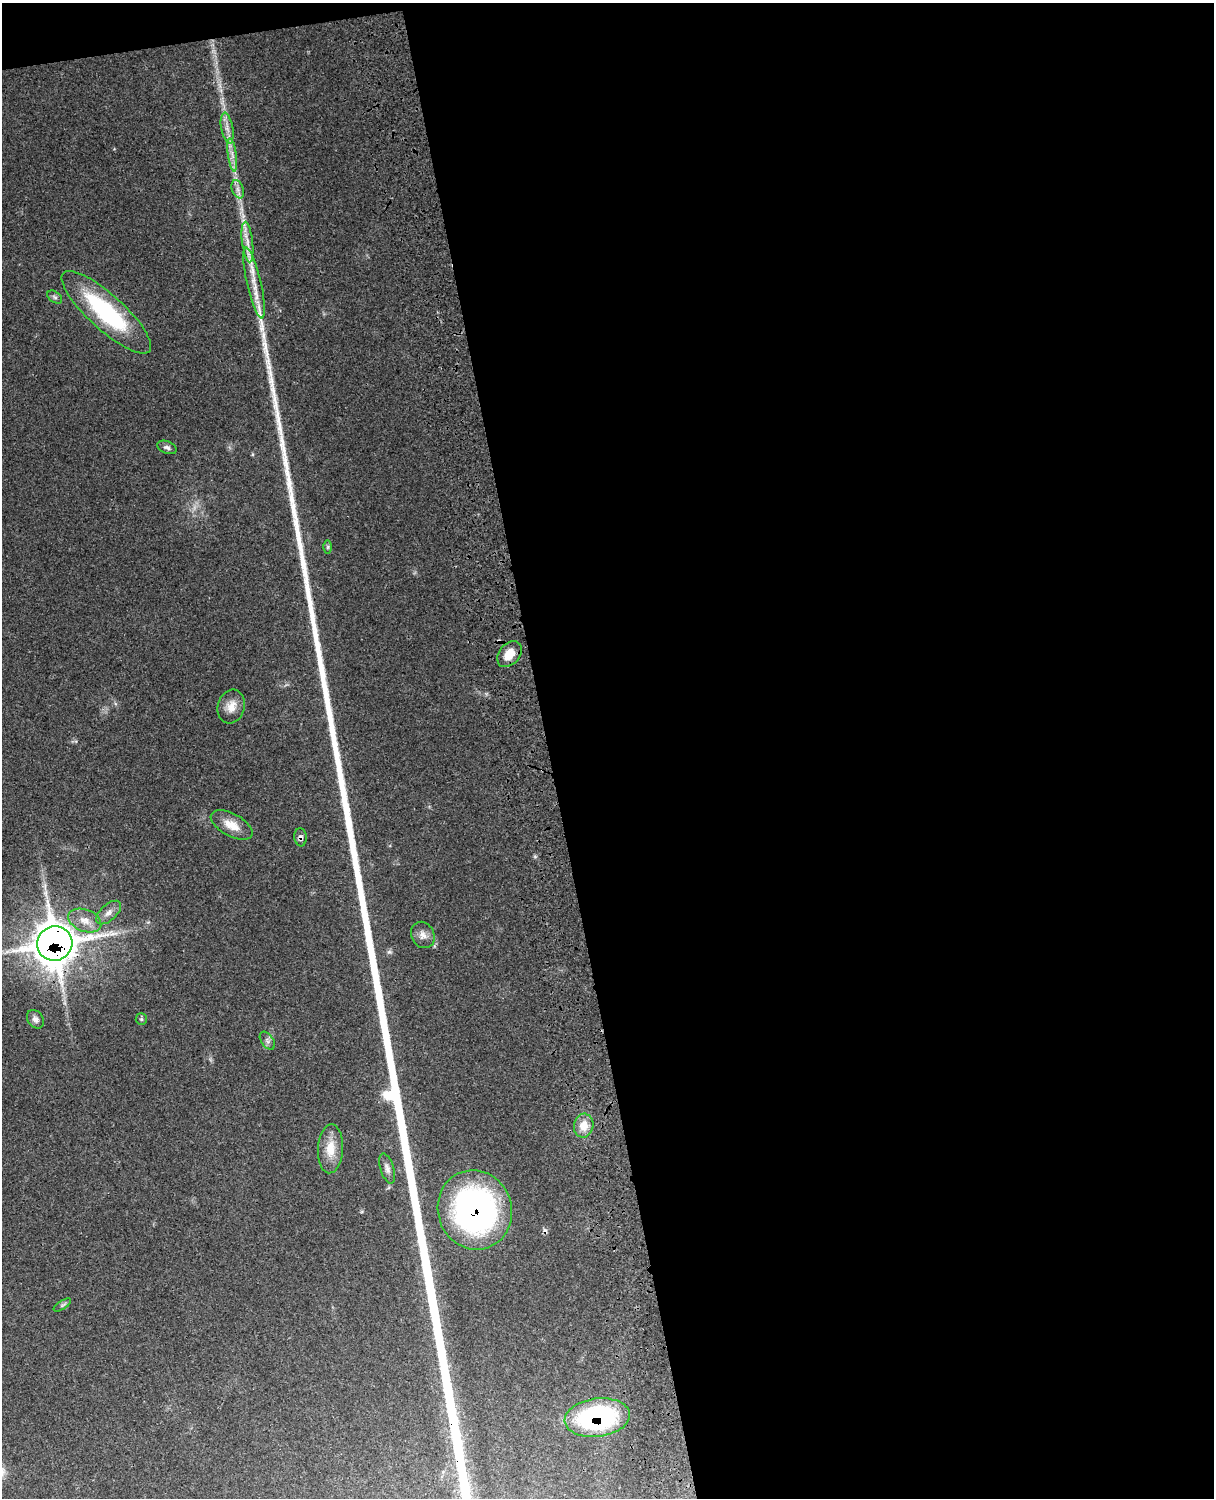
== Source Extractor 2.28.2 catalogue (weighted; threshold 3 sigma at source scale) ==
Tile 4 of 4 x 3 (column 4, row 1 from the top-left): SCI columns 3759-4970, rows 3268-4763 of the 5088 x 4924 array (HDU 1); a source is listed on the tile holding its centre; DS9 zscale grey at full resolution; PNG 1216 x 1500 px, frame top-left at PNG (2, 3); each listed source drawn as its Kron ellipse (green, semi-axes under 4 px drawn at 4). Shown black and unused: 56% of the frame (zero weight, under 3 of 4 exposures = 6% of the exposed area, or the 3 px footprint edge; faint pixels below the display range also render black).
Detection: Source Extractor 2.28.2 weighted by HDU 2 'WHT'; one run over the whole footprint, this tile lists its part. Background 0.109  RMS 0.0066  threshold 0.0298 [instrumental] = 3 sigma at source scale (4.5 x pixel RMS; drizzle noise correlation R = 1.50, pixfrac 1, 0.05/0.05 arcsec/px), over >= 5 px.
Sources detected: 29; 1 cosmic-ray / hot-pixel residue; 1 long thin detection or spike segment (spike, bleed or trail) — neither listed nor drawn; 1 inside a brighter listed object's ellipse — not listed separately; the other 26 listed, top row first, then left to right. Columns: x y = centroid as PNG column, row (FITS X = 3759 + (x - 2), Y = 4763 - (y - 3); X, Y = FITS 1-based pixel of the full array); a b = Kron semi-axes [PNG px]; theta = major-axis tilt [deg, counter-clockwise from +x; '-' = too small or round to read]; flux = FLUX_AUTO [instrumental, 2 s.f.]
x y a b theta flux
227 128 15 6 -80 4.4
232 155 17 4 -83 3.9
238 189 9 5 -71 2.7
247 242 20 5 -83 6.5
254 283 36 7 -77 13
55 297 8 5 -36 1.5
106 312 58 17 -42 74
167 447 10 6 -20 2
328 547 6 4 89 1.1
509 654 15 10 50 8.8
231 706 17 13 73 8
232 825 23 11 -28 9.4
301 837 9 6 -83 2.1
109 912 15 8 42 4.3
85 920 17 11 -21 8
423 935 14 11 -61 4.3
55 943 18 17 - 1500
35 1019 10 7 -55 2.7
141 1019 6 5 - 1.1
267 1041 10 6 -54 2
584 1126 12 9 81 8.8
330 1149 24 12 87 12
387 1169 16 6 -72 3.4
475 1210 40 37 -71 210
62 1305 10 4 34 1.3
597 1418 33 19 7 89
Overlapping masked pixels (flux is a lower limit): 4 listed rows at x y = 301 837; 55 943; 475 1210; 597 1418
Unlisted compact peaks at least as high as the median listed source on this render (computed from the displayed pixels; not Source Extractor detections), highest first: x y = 265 347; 269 367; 389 952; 262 328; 281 445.